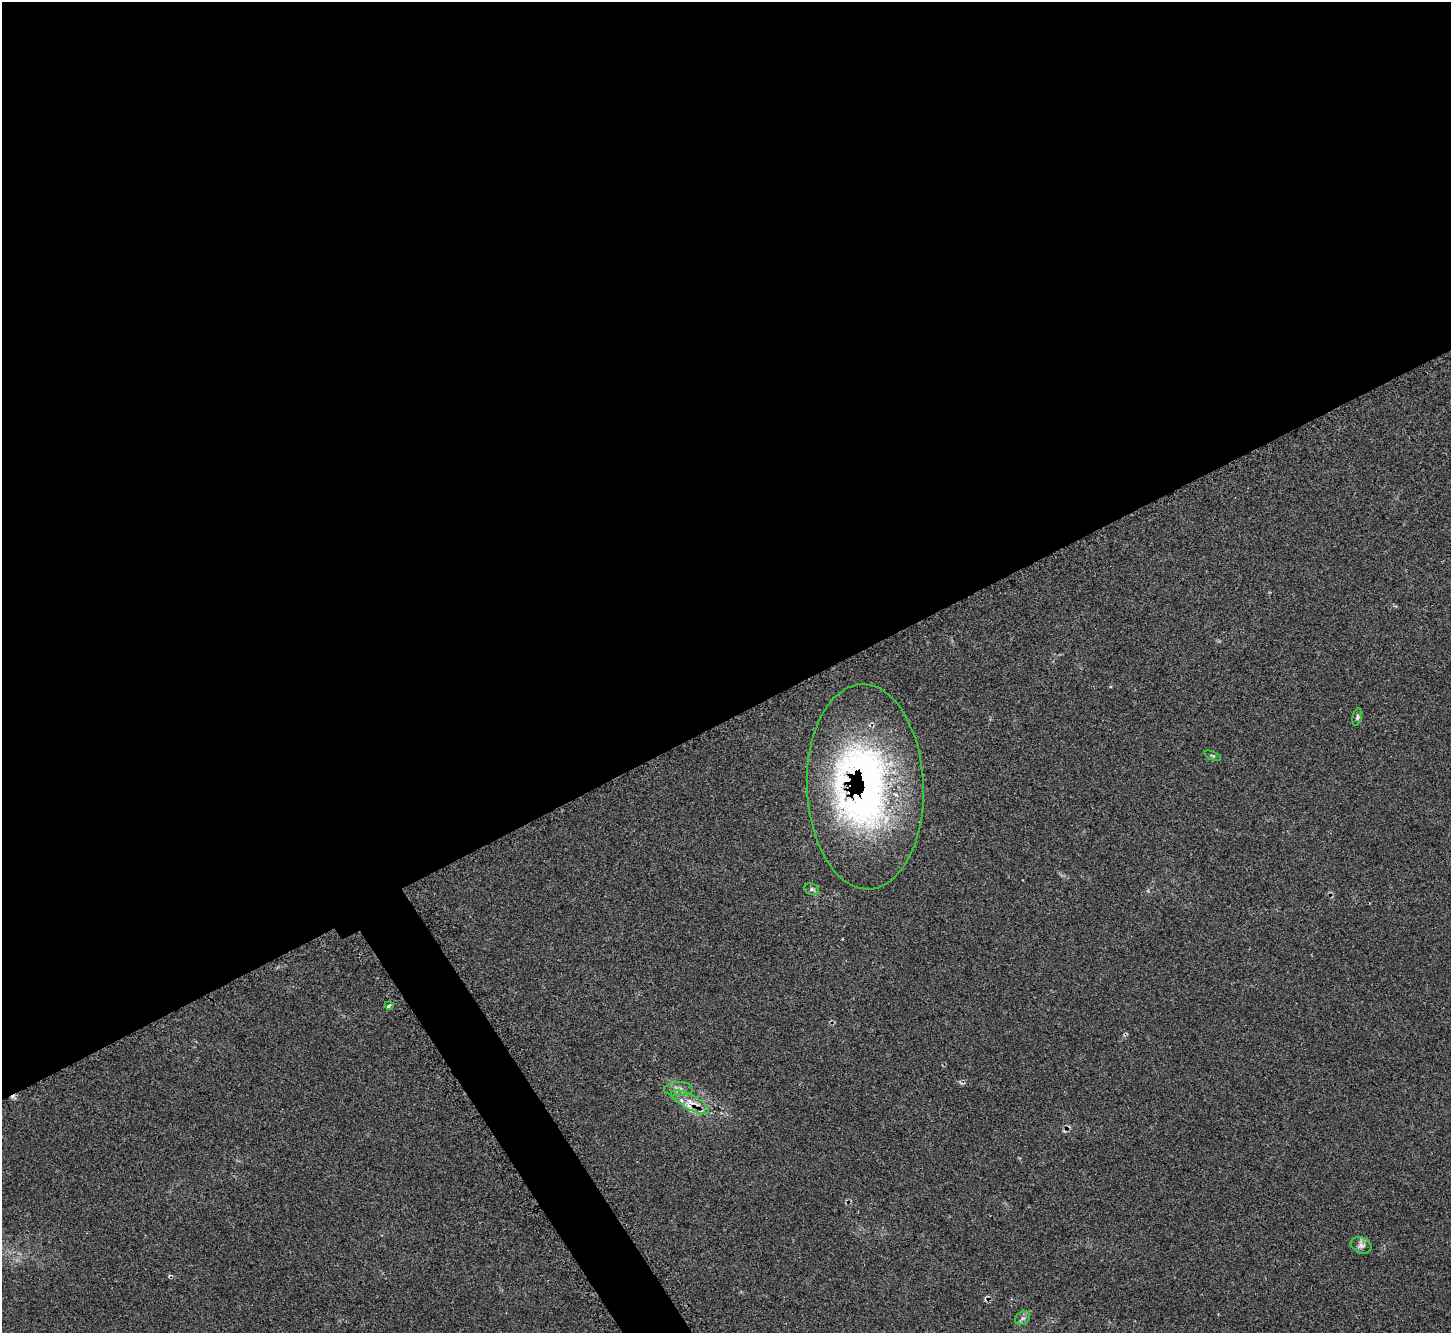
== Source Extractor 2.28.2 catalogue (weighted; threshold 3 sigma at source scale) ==
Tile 2 of 4 x 4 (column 2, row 1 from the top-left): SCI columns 1486-2934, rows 4180-5510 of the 5873 x 5864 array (HDU 1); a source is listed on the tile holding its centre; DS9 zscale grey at full resolution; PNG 1453 x 1335 px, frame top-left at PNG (2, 2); each listed source drawn as its Kron ellipse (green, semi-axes under 4 px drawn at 4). Shown black and unused: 56% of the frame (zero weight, under 2 of 3 exposures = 3% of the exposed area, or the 3 px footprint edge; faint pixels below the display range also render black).
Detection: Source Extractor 2.28.2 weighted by HDU 2 'WHT'; one run over the whole footprint, this tile lists its part. Background 0.161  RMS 0.0079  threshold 0.0355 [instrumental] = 3 sigma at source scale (4.5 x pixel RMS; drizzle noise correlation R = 1.50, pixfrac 1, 0.05/0.05 arcsec/px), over >= 5 px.
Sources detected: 12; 1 cosmic-ray / hot-pixel residue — neither listed nor drawn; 2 inside a brighter listed object's ellipse — not listed separately; the other 9 listed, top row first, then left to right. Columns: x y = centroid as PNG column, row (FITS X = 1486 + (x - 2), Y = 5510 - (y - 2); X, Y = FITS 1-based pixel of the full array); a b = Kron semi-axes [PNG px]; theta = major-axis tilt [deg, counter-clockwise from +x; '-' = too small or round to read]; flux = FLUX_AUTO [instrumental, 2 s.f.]
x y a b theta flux
1357 717 9 4 79 1.4
1212 756 9 3 -21 0.87
865 787 102 58 -88 330
812 889 7 5 -21 1.7
389 1005 4 3 - 4.7
678 1089 14 7 2 4.4
690 1102 21 7 -27 9.2
1361 1245 11 8 -21 3.4
1023 1318 8 6 34 2.1
Overlapping masked pixels (flux is a lower limit): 2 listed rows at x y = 865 787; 690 1102